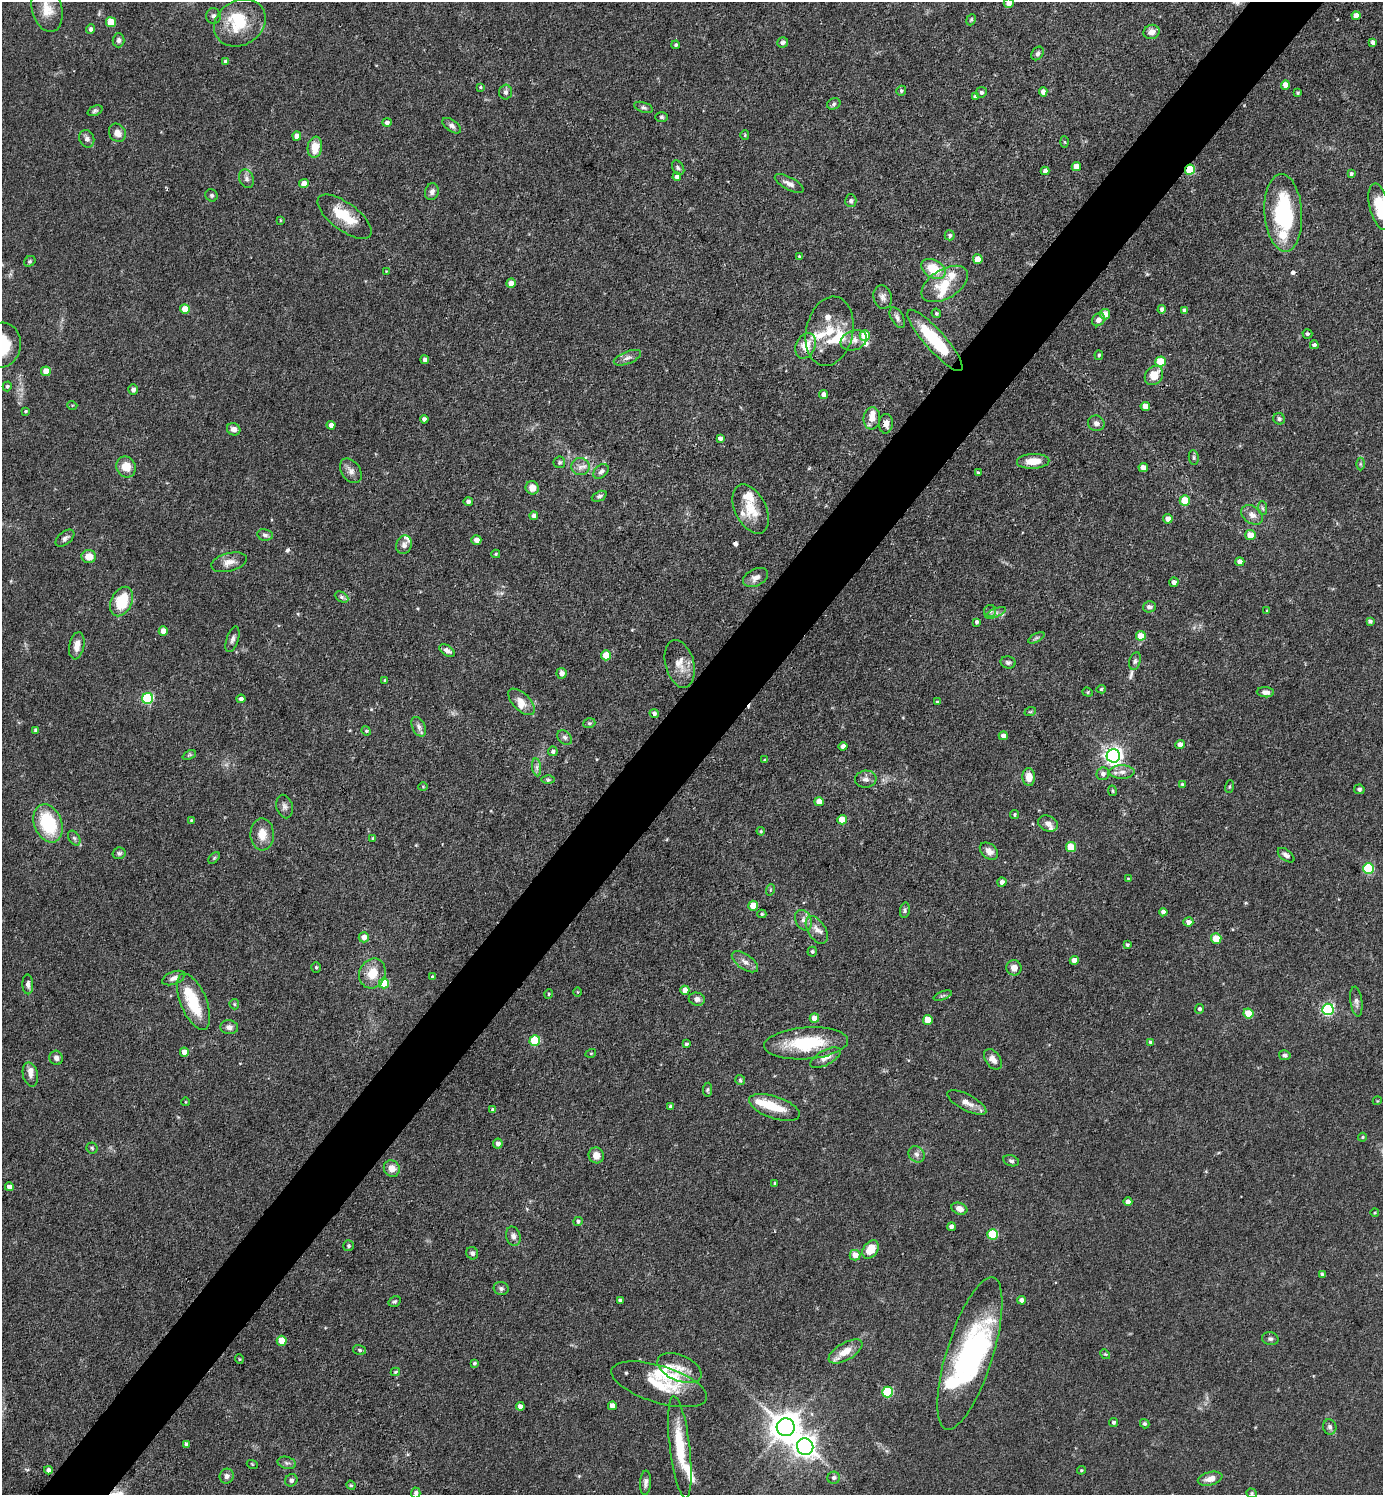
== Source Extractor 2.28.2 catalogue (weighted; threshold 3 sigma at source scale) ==
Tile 10 of 4 x 4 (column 2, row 3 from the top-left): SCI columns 1679-3059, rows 1494-2986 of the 5974 x 5972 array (HDU 1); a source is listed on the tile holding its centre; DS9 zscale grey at full resolution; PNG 1385 x 1497 px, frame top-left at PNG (2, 2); each listed source drawn as its Kron ellipse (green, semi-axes under 4 px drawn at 4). Shown black and unused: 5% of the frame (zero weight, under 3 of 4 exposures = <1% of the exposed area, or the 3 px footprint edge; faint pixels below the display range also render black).
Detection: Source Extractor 2.28.2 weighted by HDU 2 'WHT'; one run over the whole footprint, this tile lists its part. Background 0.0754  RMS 0.0039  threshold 0.0176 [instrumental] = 3 sigma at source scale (4.5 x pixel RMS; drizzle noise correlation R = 1.50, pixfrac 1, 0.05/0.05 arcsec/px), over >= 5 px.
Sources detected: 340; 3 inside a brighter object's white glare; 3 cosmic-ray / hot-pixel residue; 1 long thin detection or spike segment (spike, bleed or trail) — neither listed nor drawn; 25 inside a brighter listed object's ellipse — not listed separately; the other 308 listed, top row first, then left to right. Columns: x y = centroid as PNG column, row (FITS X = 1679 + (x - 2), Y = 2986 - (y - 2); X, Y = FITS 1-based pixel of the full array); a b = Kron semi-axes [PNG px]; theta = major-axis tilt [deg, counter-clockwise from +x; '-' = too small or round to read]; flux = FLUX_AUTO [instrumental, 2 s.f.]
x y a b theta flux
1009 3 5 5 - 2.5
47 9 23 15 -75 6.8
213 16 8 7 - 1.3
1356 16 4 4 - 3.3
971 20 6 4 68 0.58
111 22 5 5 - 9.2
240 23 27 22 31 16
91 29 5 4 - 1.2
1151 32 8 7 - 2.6
119 40 7 6 - 1
783 42 5 5 - 0.98
1373 42 4 4 - 1.4
676 45 4 4 - 0.68
1037 53 7 5 55 0.95
225 62 4 4 - 1
1285 85 4 4 - 3.7
480 87 3 3 - 0.43
901 91 5 4 - 0.61
505 92 7 6 - 1.1
981 92 5 5 - 1
1043 92 5 4 - 2
1298 93 4 3 - 0.45
975 96 4 4 - 0.78
834 104 7 5 24 0.82
643 107 10 5 -19 0.93
95 111 8 5 23 0.78
661 117 6 5 - 0.7
387 122 5 4 - 1.2
452 126 11 5 -36 1.4
117 133 9 8 - 3
745 135 5 4 - 0.42
297 136 4 4 - 2.8
87 139 9 7 -66 1.5
1065 142 5 3 - 0.5
315 147 11 7 81 7
1076 167 4 4 - 3.8
678 168 8 5 -57 0.88
1190 170 5 5 - 15
1045 171 4 4 - 1.4
1351 174 4 3 - 0.75
677 177 4 4 - 1.6
246 179 9 7 -71 1.4
304 184 5 4 - 3.7
789 184 16 6 -28 2.1
432 192 8 6 75 1.7
211 195 6 6 - 0.72
851 201 6 5 - 0.92
1379 207 24 10 -77 11
1283 213 39 19 -86 34
345 217 32 13 -37 12
280 220 4 2 - 0.27
950 235 5 5 - 0.76
799 256 3 3 - 0.31
978 259 5 5 - 5.8
30 261 6 5 - 0.55
933 269 13 9 -30 12
386 271 2 2 - 0.23
511 283 4 4 - 3.4
945 284 26 14 31 11
883 297 12 9 -76 1.9
185 309 5 5 - 5.9
1162 309 4 4 - 1.4
1185 310 4 4 - 1.2
936 313 5 4 - 0.64
1105 314 5 5 - 3.8
897 318 11 6 -61 1.5
1098 320 7 6 - 2
830 331 35 23 78 14
1307 334 5 4 - 0.73
865 335 5 5 - 11
854 340 13 9 20 3.1
935 340 40 10 -48 22
2 345 22 18 81 15
1314 345 4 4 - 1.2
806 346 13 9 64 6
1099 355 5 4 - 0.68
627 358 14 6 21 1.8
425 360 4 4 - 1.6
1160 361 5 5 - 9.4
46 371 5 5 - 5.9
1154 375 10 8 53 6.1
7 386 5 4 - 0.67
133 389 5 5 - 1.3
824 394 4 4 - 1.8
72 405 5 3 - 0.38
1145 406 5 4 - 3.8
25 411 3 3 - 0.48
872 418 11 8 82 3.5
424 419 4 4 - 1.3
1279 419 6 5 - 0.99
1096 423 8 7 - 1.5
886 424 10 7 85 2
331 425 4 4 - 2.1
234 429 7 6 - 1.9
720 438 4 4 - 1.4
1194 458 7 5 -84 0.74
1033 461 16 7 2 6.1
559 462 6 5 - 0.73
1360 464 6 4 -89 0.59
126 467 10 9 - 5.5
580 467 9 8 - 2.2
1143 468 5 4 - 3
351 471 13 9 -54 2.3
601 471 9 6 40 1.4
978 473 3 3 - 0.57
532 488 7 6 - 3.4
599 496 8 4 25 0.82
1185 500 5 5 - 10
468 501 5 4 - 1.4
1263 508 7 4 -88 0.76
751 509 26 15 -64 9
1252 515 12 8 -36 2.7
534 516 4 4 - 1.4
1168 519 4 4 - 2.8
265 535 8 5 -9 1.1
1250 535 5 5 - 5.4
65 538 11 6 40 1.4
476 540 5 4 - 2.5
404 545 9 7 70 1.6
496 554 4 4 - 0.52
89 556 7 6 - 4.2
229 562 18 9 15 3.4
1240 562 4 4 - 2.5
755 577 13 8 26 2.4
1174 582 4 4 - 1.6
341 597 7 5 -28 0.77
121 602 16 10 64 14
1149 607 6 5 - 1.2
990 611 6 6 - 0.96
1267 611 4 3 - 0.39
996 613 11 4 22 1.4
1370 621 4 4 - 1.1
977 622 4 3 - 0.9
163 631 5 4 - 4.5
1141 636 5 5 - 6.2
1036 638 9 4 30 0.68
232 639 13 6 72 1.4
77 646 14 7 79 3.3
447 651 8 5 -34 1.6
606 655 5 5 - 7.1
1135 661 9 5 75 1.1
1008 662 7 6 - 0.9
680 664 24 14 -75 5.8
561 673 5 5 - 2
385 680 3 3 - 0.51
1101 689 5 4 - 0.52
1088 692 5 4 - 0.55
1265 692 9 5 -4 1.7
147 698 5 5 - 41
241 699 4 4 - 1.2
521 702 16 8 -45 3.7
937 702 3 3 - 0.5
1030 712 6 3 18 0.44
654 713 4 4 - 1.2
589 723 6 5 - 0.63
419 727 10 6 -64 1.6
36 730 4 4 - 1.1
366 731 5 4 - 0.42
1003 736 4 4 - 2.2
565 737 8 6 -44 1
1180 745 5 4 - 2.3
843 746 4 4 - 1.5
553 751 5 5 - 1.1
189 755 7 4 25 0.54
1113 756 7 6 - 180
765 760 4 3 - 0.58
537 767 9 4 -82 1.2
1122 772 12 7 0 2.3
1103 774 6 6 - 1.5
1029 777 9 6 -86 4.1
866 779 11 8 5 1.8
548 780 6 4 -1 0.62
1182 784 4 3 - 0.48
423 786 5 3 - 0.34
1229 786 6 3 72 0.38
1359 789 5 5 - 0.76
1112 791 5 3 - 0.46
819 802 5 4 - 3.8
284 806 12 8 -76 1.6
1015 815 4 4 - 0.54
191 820 4 3 - 0.38
842 820 5 5 - 6.5
48 823 20 14 -68 26
1048 823 10 7 -24 2
761 831 4 3 - 0.34
262 834 16 11 -88 5.1
74 838 8 5 -58 0.87
373 838 3 3 - 0.7
1071 847 5 5 - 12
989 851 10 7 -40 2.4
119 853 6 6 - 0.79
1286 855 10 5 -36 1.4
214 858 7 4 46 0.53
1369 868 5 5 - 29
1128 879 3 3 - 0.31
1002 882 4 4 - 1.5
770 890 6 3 72 0.44
753 906 5 5 - 7.9
905 910 8 5 82 0.77
1163 912 4 4 - 1.6
762 914 4 4 - 0.59
803 920 11 8 -62 2.1
1188 922 5 4 - 2.1
817 930 15 8 -58 3
364 937 5 5 - 2.8
1216 938 5 5 - 8.9
1127 945 4 4 - 0.68
812 952 5 5 - 0.68
1074 960 4 4 - 2.8
745 962 15 7 -35 2.4
316 967 5 4 - 0.6
1014 968 7 7 - 2.7
372 973 15 13 67 7.3
432 977 4 3 - 0.67
174 978 12 6 20 1.8
384 983 5 5 - 11
28 984 10 5 -88 1.4
685 990 4 4 - 2.6
577 992 5 3 - 0.36
549 994 5 4 - 0.43
943 996 9 3 21 0.66
697 999 8 6 -13 1.8
1356 1001 15 6 -83 1.6
194 1002 30 13 -68 16
234 1004 5 5 - 0.5
1200 1009 5 4 - 1
1328 1009 6 5 - 50
1248 1013 5 5 - 8.1
814 1018 5 4 - 4.4
928 1020 5 5 - 7.7
229 1027 9 7 -6 1.8
535 1041 5 5 - 22
806 1043 42 16 4 23
1151 1043 4 4 - 1.4
686 1044 3 3 - 0.66
184 1052 4 4 - 3.8
591 1053 5 3 - 0.36
1285 1055 6 5 - 1
56 1058 7 6 - 1.6
825 1058 17 7 29 2.8
993 1059 11 7 -53 2.8
30 1074 12 7 -76 1.9
740 1080 5 5 - 0.58
707 1090 7 4 82 0.64
1377 1101 4 3 - 0.35
186 1102 4 3 - 0.28
967 1102 21 8 -28 3.6
670 1106 4 4 - 0.8
774 1107 26 11 -19 8.9
493 1110 4 3 - 0.85
1362 1137 4 4 - 0.41
498 1143 5 4 - 1.5
92 1148 5 5 - 0.63
916 1154 9 7 -46 1.5
596 1155 8 7 - 3
1011 1161 8 5 -15 0.85
392 1168 8 7 - 3.9
775 1183 4 4 - 0.42
9 1187 4 4 - 2.3
1128 1202 4 4 - 2.6
959 1209 8 5 -21 2.4
1375 1212 4 3 - 0.33
578 1221 4 4 - 0.96
951 1227 4 4 - 1.7
992 1234 5 5 - 19
513 1236 10 7 -73 1.6
349 1246 5 5 - 0.66
871 1249 10 7 55 6.7
472 1253 6 5 - 1.1
855 1255 5 5 - 4.4
1322 1274 3 3 - 0.73
501 1288 7 6 - 0.97
620 1300 4 3 - 0.9
1022 1300 4 4 - 2.6
395 1301 6 5 - 0.68
1270 1339 8 6 -13 0.94
282 1341 5 5 - 8.1
360 1350 6 5 - 0.64
845 1351 19 8 30 5.6
970 1353 79 23 73 58
1105 1354 5 4 - 0.44
239 1359 5 3 - 0.33
474 1363 4 4 - 0.7
679 1368 23 13 -23 5.5
395 1372 5 3 - 0.48
659 1384 50 18 -17 16
887 1392 5 5 - 29
520 1406 4 4 - 2.1
612 1406 4 4 - 3.3
1113 1422 4 4 - 0.79
1145 1424 5 4 - 0.65
786 1427 9 9 - 660
1330 1427 8 6 -76 1.2
187 1444 4 4 - 1.2
680 1447 51 10 -83 16
805 1447 8 8 - 250
287 1463 9 6 -14 1.1
252 1464 5 3 - 0.4
48 1470 4 4 - 1.5
1081 1470 4 3 - 0.47
227 1476 7 7 - 1.5
834 1478 6 6 - 1.3
1210 1479 12 6 15 3.1
291 1480 6 6 - 1.1
646 1483 12 5 85 1.6
351 1485 5 4 - 0.43
416 1493 5 4 - 1.1
1252 1493 5 4 - 0.56
Overlapping masked pixels (flux is a lower limit): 2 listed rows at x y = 1190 170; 886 424
Isophote crosses this tile's border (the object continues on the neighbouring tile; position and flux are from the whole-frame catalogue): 5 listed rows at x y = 1009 3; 47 9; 1379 207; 2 345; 416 1493